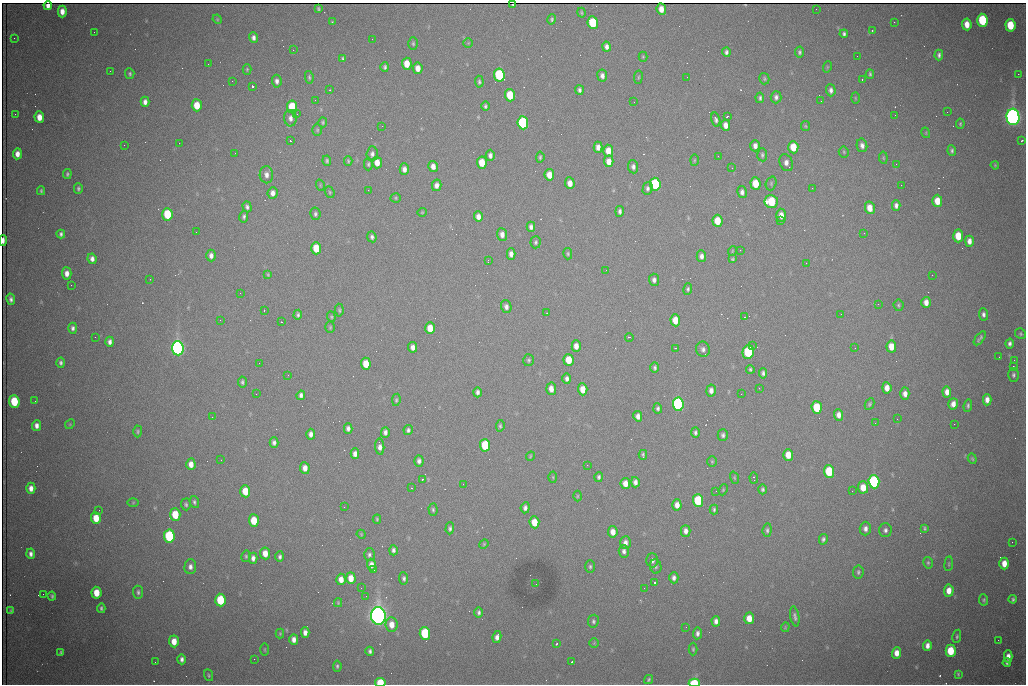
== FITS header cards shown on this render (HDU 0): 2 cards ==
NAXIS1  =                 1024 /fastest changing axis
NAXIS2  =                  682 /next to fastest changing axis

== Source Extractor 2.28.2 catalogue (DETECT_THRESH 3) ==
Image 1024 x 682 px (HDU 0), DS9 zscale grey, 1 PNG px = 1 image px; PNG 1028 x 686 px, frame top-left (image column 1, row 682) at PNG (2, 3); each listed source drawn as its Kron ellipse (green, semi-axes under 4 px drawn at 4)
Background 2060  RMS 27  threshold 81.6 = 3 sigma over >= 5 px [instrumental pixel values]
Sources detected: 403; all 403 listed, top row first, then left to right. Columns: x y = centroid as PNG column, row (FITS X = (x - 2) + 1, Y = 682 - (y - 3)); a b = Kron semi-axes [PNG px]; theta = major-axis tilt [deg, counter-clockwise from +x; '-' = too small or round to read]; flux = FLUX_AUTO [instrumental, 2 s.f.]
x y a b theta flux
513 5 3 3 - 1.5e+03
48 6 4 4 - 9.4e+03
318 9 4 3 - 2.8e+03
661 9 6 4 -82 1.7e+04
816 9 2 2 - 9.3e+02
62 11 6 4 -90 1.4e+04
581 13 5 4 - 2.3e+03
217 19 5 4 - 1.8e+03
552 19 5 4 - 3.2e+03
982 20 6 5 - 1.3e+05
332 22 3 3 - 1.5e+03
894 22 2 2 - 1.1e+03
593 23 6 5 - 9.9e+04
967 24 6 4 -84 1.9e+04
1010 25 6 5 - 5.8e+04
872 30 3 3 - 1.8e+03
94 32 2 2 - 1.2e+03
844 34 4 3 - 4.2e+03
14 38 3 2 - 1.4e+03
253 38 5 4 - 6.5e+03
372 39 2 2 - 9.0e+02
468 43 5 4 - 2.1e+03
413 44 6 4 -88 2.7e+03
606 47 5 4 - 7.1e+03
293 50 2 2 - 9.5e+02
726 52 4 3 - 4.7e+03
799 52 5 4 - 3.9e+03
939 55 5 4 - 4.9e+03
857 56 2 2 - 2.0e+03
643 57 5 4 - 1.9e+03
343 59 4 3 - 3.1e+03
208 64 2 2 - 3.0e+03
407 64 6 5 - 2.8e+04
385 67 4 3 - 3.7e+03
827 67 6 3 72 1.8e+03
418 68 5 4 - 1.5e+04
247 69 5 4 - 2.2e+03
110 71 2 2 - 8.9e+02
130 74 5 4 - 3.2e+03
870 74 5 3 - 2.9e+03
1018 74 2 2 - 1.4e+04
499 75 6 5 - 2.0e+05
602 76 6 5 - 7.2e+03
309 77 6 4 -80 3.0e+03
638 77 7 3 82 2.1e+03
687 77 2 2 - 9.6e+02
764 79 6 5 - 2.7e+03
862 79 3 2 - 3.9e+03
232 81 2 2 - 7.1e+02
277 81 6 4 -86 6.7e+03
479 82 6 4 -86 3.2e+03
252 86 3 3 - 9.1e+04
330 90 3 3 - 2.0e+03
579 90 5 3 - 4.6e+03
831 90 6 5 - 6.7e+03
510 95 6 5 - 6.3e+04
776 97 6 5 - 5.7e+03
760 98 5 4 - 3.9e+03
855 98 6 4 -88 1.8e+03
315 100 2 2 - 1.1e+03
821 101 2 2 - 8.3e+02
145 102 5 4 - 8.7e+03
634 102 2 2 - 9.1e+02
197 105 6 5 - 3.6e+04
485 106 5 4 - 3.5e+03
292 107 6 5 - 8.4e+04
947 112 2 2 - 3.0e+03
15 114 2 2 - 1.1e+03
297 114 3 2 - 2.6e+03
895 115 2 2 - 7.4e+02
727 116 3 2 - 2.2e+03
39 117 6 4 -85 2.0e+04
1013 117 8 6 -85 1.4e+06
290 118 8 6 -88 8.7e+03
716 120 7 4 -76 5.3e+03
323 122 5 4 - 2.7e+03
523 123 6 5 - 2.4e+05
960 124 5 3 - 2.3e+03
725 125 6 4 -80 1.3e+04
382 126 2 2 - 1.7e+03
805 126 5 4 - 2.3e+03
317 130 6 5 - 2.9e+03
926 133 5 3 - 1.6e+03
291 141 3 2 - 4.0e+03
1022 141 3 3 - 2.3e+03
179 143 2 2 - 3.9e+03
124 145 2 2 - 1.8e+03
862 145 7 5 -77 7.4e+03
755 146 6 4 -89 9.2e+03
598 147 6 4 -89 1.0e+04
793 147 6 5 - 3.9e+04
952 150 5 4 - 3.7e+03
608 151 6 5 - 2.2e+04
844 152 5 5 - 2.5e+03
235 153 3 2 - 1.5e+03
17 154 5 4 - 1.3e+04
372 154 7 5 86 6.5e+03
490 155 5 4 - 6.9e+03
762 155 6 5 - 3.6e+03
718 156 2 2 - 8.7e+02
540 157 5 3 - 3.1e+03
883 158 6 4 -82 2.2e+03
694 160 6 4 88 2.0e+03
327 161 5 4 - 3.2e+03
348 161 5 3 - 2.5e+03
609 161 6 4 -87 1.5e+04
377 162 6 5 - 1.8e+04
482 163 6 5 - 3.7e+04
786 163 9 6 -66 9.4e+03
368 164 6 4 89 3.0e+03
896 164 3 2 - 1.6e+03
995 165 4 3 - 1.8e+03
433 166 5 4 - 1.2e+04
633 167 7 5 -84 6.2e+03
732 168 2 2 - 9.7e+02
404 169 6 4 -88 9.4e+03
67 174 5 4 - 3.1e+03
266 175 8 6 -83 9.5e+03
549 175 6 5 - 2.3e+04
570 183 6 4 -85 1.4e+04
755 183 6 5 - 4.4e+04
771 183 7 5 72 3.0e+03
655 184 6 5 - 2.2e+05
320 185 6 3 -73 1.9e+03
437 185 5 4 - 9.2e+03
901 185 2 2 - 1.7e+03
647 188 6 5 - 5.0e+03
812 188 2 2 - 3.0e+03
78 189 5 4 - 3.5e+03
368 190 2 2 - 8.4e+03
41 191 4 3 - 2.5e+03
330 192 6 4 -70 2.5e+03
742 192 6 4 -79 6.8e+03
273 193 6 5 - 9.4e+03
396 198 5 4 - 2.2e+03
771 201 6 6 - 8.3e+04
937 201 6 5 - 2.9e+04
896 205 5 4 - 6.3e+03
247 207 5 4 - 4.8e+03
870 208 6 5 - 2.3e+04
620 211 5 4 - 5.5e+03
422 212 4 4 - 1.8e+03
167 214 6 5 - 8.5e+04
315 214 6 5 - 3.9e+03
781 215 6 5 - 1.5e+04
244 216 6 4 79 3.7e+03
478 217 5 4 - 1.1e+04
780 220 2 2 - 2.9e+03
717 221 6 5 - 4.0e+04
531 227 5 4 - 6.2e+03
196 232 2 2 - 7.3e+02
864 233 2 2 - 1.3e+03
61 234 4 4 - 4.2e+03
502 234 6 5 - 1.1e+04
958 236 6 5 - 4.0e+04
372 237 5 4 - 4.9e+03
3 240 5 3 - 1.1e+04
969 241 5 4 - 1.0e+04
536 242 6 5 - 3.5e+03
316 248 6 5 - 4.6e+04
740 250 2 2 - 1.2e+03
732 251 5 3 - 1.5e+03
511 254 5 4 - 1.0e+04
568 254 5 4 - 2.6e+03
211 256 6 5 - 8.1e+03
701 256 6 4 -89 7.6e+03
92 259 5 4 - 8.3e+03
732 259 3 3 - 2.3e+03
488 260 3 2 - 2.9e+03
806 263 2 2 - 1.3e+03
606 270 2 2 - 1.2e+03
67 273 6 4 -88 1.2e+04
268 275 4 3 - 2.1e+03
932 275 2 2 - 1.1e+03
150 279 2 2 - 1.1e+03
654 280 6 5 - 6.0e+03
71 285 2 2 - 7.0e+03
688 289 6 4 81 3.4e+03
240 293 2 2 - 8.8e+02
11 299 6 4 -79 6.0e+03
926 302 5 5 - 1.4e+04
878 304 3 3 - 1.7e+03
898 305 6 5 - 2.8e+03
506 307 6 5 - 7.6e+03
264 310 3 2 - 2.6e+03
339 310 6 4 -88 2.8e+03
547 313 2 2 - 9.9e+02
841 314 2 2 - 2.6e+03
983 314 6 4 -84 5.2e+03
298 315 5 4 - 3.6e+03
331 317 5 4 - 2.4e+03
745 317 2 2 - 1.2e+03
220 320 2 2 - 9.3e+02
675 320 6 5 - 3.0e+04
282 322 2 2 - 1.1e+03
330 327 6 4 87 2.5e+03
73 328 5 4 - 5.1e+03
430 328 6 5 - 2.8e+04
1021 334 6 5 - 3.2e+03
95 337 2 2 - 9.1e+02
629 337 4 2 - 2.4e+03
980 338 8 3 52 3.9e+03
110 342 5 4 - 7.4e+03
1010 343 5 4 - 5.6e+03
752 345 2 2 - 4.3e+03
576 346 5 4 - 1.4e+04
413 347 5 4 - 9.4e+03
891 347 6 5 - 2.4e+04
178 348 7 6 - 1.0e+06
675 348 2 2 - 1.1e+03
855 348 2 2 - 7.7e+02
703 349 7 7 - 6.8e+03
748 352 7 5 75 1.5e+05
999 357 2 2 - 8.9e+02
529 360 6 5 - 3.2e+03
569 360 6 5 - 3.8e+04
1014 360 2 2 - 2.7e+03
61 363 5 4 - 4.4e+03
259 363 3 2 - 1.8e+03
366 364 6 5 - 3.3e+04
1013 366 2 2 - 2.0e+04
655 368 5 4 - 4.0e+03
750 369 4 4 - 3.1e+03
763 373 5 4 - 4.6e+03
288 375 3 2 - 1.7e+03
1013 375 7 5 89 4.5e+03
567 379 5 4 - 6.0e+03
242 382 6 4 -79 3.6e+03
759 388 3 2 - 1.6e+03
887 388 6 4 -83 1.6e+04
551 389 6 5 - 1.4e+04
583 389 6 4 -87 2.4e+04
711 390 6 4 -85 9.3e+03
478 392 5 4 - 5.7e+03
947 392 6 4 -86 1.2e+04
256 394 2 2 - 1.6e+03
741 394 2 2 - 8.9e+02
905 394 6 4 88 1.1e+04
301 395 4 4 - 5.8e+03
396 400 6 4 81 2.7e+03
987 400 6 4 89 1.1e+04
14 401 6 5 - 8.3e+04
35 401 2 2 - 1.5e+03
678 404 6 5 - 4.4e+05
870 404 6 4 63 3.1e+03
953 404 6 5 - 1.2e+04
968 406 6 4 84 3.4e+03
817 407 6 5 - 7.2e+04
658 408 5 4 - 4.1e+03
839 415 6 4 -86 1.1e+04
638 416 5 4 - 9.0e+03
212 417 2 2 - 7.2e+02
897 419 2 2 - 1.1e+03
875 423 3 2 - 1.9e+03
70 424 5 4 - 1.9e+03
954 424 2 2 - 9.4e+03
37 426 5 4 - 8.9e+03
500 426 6 4 83 3.1e+03
348 428 5 4 - 5.9e+03
408 430 5 4 - 4.4e+03
138 431 6 4 89 2.7e+03
385 432 5 4 - 6.4e+03
695 433 5 4 - 4.4e+03
311 434 5 4 - 7.8e+03
723 435 6 5 - 4.4e+03
274 442 5 4 - 5.7e+03
485 445 6 5 - 1.0e+05
380 447 8 4 -84 9.1e+03
355 454 5 4 - 9.3e+03
643 455 5 3 - 2.7e+03
788 455 6 5 - 2.5e+04
530 456 5 3 - 1.8e+03
972 459 5 4 - 2.5e+03
221 460 2 2 - 8.0e+02
419 461 6 4 -86 6.2e+03
712 462 5 4 - 2.3e+03
191 464 6 4 -89 1.5e+04
587 465 2 2 - 5.8e+03
305 468 6 5 - 1.3e+04
829 471 6 5 - 9.0e+04
553 477 5 3 - 1.8e+03
599 477 5 4 - 4.1e+03
734 478 6 4 -70 2.1e+03
754 478 5 2 - 2.2e+03
422 479 2 2 - 1.4e+03
635 482 5 4 - 7.3e+03
874 482 6 5 - 3.4e+05
463 484 3 2 - 1.4e+03
625 484 5 5 - 1.6e+04
863 487 6 5 - 2.6e+04
31 488 5 4 - 1.1e+04
412 488 2 2 - 1.0e+03
763 489 5 4 - 3.8e+03
723 490 6 3 66 2.0e+03
245 491 6 5 - 3.5e+04
716 491 2 2 - 2.1e+03
852 491 3 2 - 1.5e+03
577 496 5 3 - 1.9e+03
698 500 6 5 - 1.1e+05
133 502 6 4 1 1.9e+03
194 502 6 4 -73 3.9e+03
186 504 6 5 - 3.2e+03
677 505 5 4 - 1.4e+04
344 507 2 2 - 4.1e+03
525 508 5 4 - 5.8e+03
714 509 5 3 - 3.4e+03
99 510 2 2 - 9.3e+02
433 510 6 4 -87 3.2e+03
175 515 6 5 - 5.2e+04
96 518 6 5 - 3.2e+04
377 519 4 3 - 2.2e+03
254 521 6 5 - 4.4e+04
534 522 6 5 - 3.2e+04
450 528 6 4 88 4.1e+03
924 528 4 3 - 2.7e+03
865 529 7 6 - 8.1e+03
767 530 7 4 85 3.8e+03
885 530 7 6 - 5.8e+03
686 531 6 5 - 8.8e+03
613 532 6 4 -82 1.5e+04
361 534 4 3 - 1.7e+03
169 536 6 5 - 2.2e+05
823 539 5 4 - 4.3e+03
1012 542 2 2 - 8.3e+02
625 543 6 5 - 9.9e+03
484 544 5 4 - 2.1e+03
393 550 5 4 - 5.2e+03
624 551 6 5 - 6.0e+03
265 553 6 5 - 1.8e+04
31 554 5 4 - 7.0e+03
369 555 6 5 - 4.4e+03
246 556 6 4 78 2.7e+03
280 557 5 4 - 4.7e+03
253 558 5 4 - 7.9e+03
652 560 7 6 - 6.6e+03
928 563 6 4 -77 2.9e+03
1004 563 6 4 90 2.0e+04
949 564 7 3 83 2.5e+03
371 565 6 4 -86 1.0e+04
656 566 7 5 -78 4.0e+03
190 567 7 6 - 8.0e+03
590 567 6 5 - 3.7e+03
374 570 3 3 - 2.5e+03
858 572 7 5 82 3.8e+03
351 578 6 4 -88 2.3e+04
404 578 6 4 -84 4.2e+03
674 578 6 4 -90 6.4e+03
341 579 6 4 -86 1.5e+04
654 583 3 3 - 1.0e+05
536 584 2 2 - 9.2e+02
361 588 2 2 - 7.3e+02
644 588 2 2 - 1.1e+03
949 591 6 5 - 1.8e+04
138 592 6 5 - 4.5e+03
96 593 6 5 - 3.0e+04
43 594 2 2 - 9.6e+03
52 596 4 3 - 3.0e+03
366 596 2 2 - 8.3e+02
1013 599 4 3 - 3.3e+03
220 600 6 5 - 9.3e+04
984 600 6 4 -83 2.9e+03
338 603 4 4 - 1.8e+03
101 608 5 3 - 3.3e+03
11 611 4 3 - 2.4e+03
479 612 5 4 - 4.5e+03
378 616 9 7 -84 1.9e+06
795 616 10 4 -80 5.4e+03
749 618 6 5 - 2.2e+04
593 621 6 5 - 3.9e+03
716 621 5 4 - 7.6e+03
392 625 7 6 - 1.9e+04
686 627 2 2 - 1.3e+03
785 627 5 4 - 1.9e+03
305 632 5 4 - 9.5e+03
425 633 6 5 - 1.3e+05
697 633 6 4 84 6.0e+03
280 634 5 4 - 2.0e+03
957 636 6 4 80 3.0e+03
497 637 6 4 79 9.3e+03
294 639 5 4 - 1.0e+04
998 640 2 2 - 1.3e+03
174 641 6 5 - 2.0e+04
594 643 4 4 - 1.8e+03
556 644 3 2 - 3.0e+03
927 646 5 4 - 1.0e+04
693 649 6 4 90 2.8e+03
265 650 6 3 -90 1.8e+03
370 651 4 3 - 4.2e+03
951 651 6 5 - 6.1e+04
61 652 4 3 - 2.7e+03
897 653 5 4 - 1.7e+04
1008 656 6 4 90 1.3e+04
182 659 5 4 - 5.9e+03
254 659 2 2 - 5.8e+03
155 662 2 2 - 8.5e+02
572 662 3 3 - 6.4e+03
1007 663 4 3 - 3.8e+03
337 666 5 3 - 3.2e+03
958 674 4 3 - 2.1e+03
208 675 6 4 -66 2.6e+03
649 680 5 3 - 2.6e+03
380 682 5 4 - 5.2e+04
694 683 5 4 - 1.2e+05
At the frame edge (FLAGS 8, measured only in part): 4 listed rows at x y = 48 6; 3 240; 380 682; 694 683

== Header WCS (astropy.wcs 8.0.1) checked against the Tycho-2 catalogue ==
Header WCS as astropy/WCSLIB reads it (CRVAL/CRPIX/CD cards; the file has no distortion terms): RA---TAN/DEC--TAN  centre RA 06:56:13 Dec +31:26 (104.06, +31.43 deg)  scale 1.44 arcsec/px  FOV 24.5' x 16.3'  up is -93 deg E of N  parity flipped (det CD > 0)
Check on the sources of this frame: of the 60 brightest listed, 10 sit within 2.2 arcsec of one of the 16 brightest Tycho-2 stars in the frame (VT <= 13.07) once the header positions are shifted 0.46 arcsec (0.27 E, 0.37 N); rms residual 1.16 arcsec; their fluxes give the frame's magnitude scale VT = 24.88 - 2.5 log10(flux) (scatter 0.18 mag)
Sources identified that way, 10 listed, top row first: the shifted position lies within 2.2 arcsec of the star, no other Tycho-2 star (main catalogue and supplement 1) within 4.4 arcsec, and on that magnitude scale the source's flux lands within +1.5 / -3 mag of the star's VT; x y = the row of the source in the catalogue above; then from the Tycho-2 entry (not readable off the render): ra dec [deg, ICRS J2000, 3 dp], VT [Tycho-2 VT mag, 2 dp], TYC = Tycho-2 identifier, HIP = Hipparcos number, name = IAU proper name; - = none
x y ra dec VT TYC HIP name
593 23 103.904 +31.460 12.65 2437-721-1 - -
523 123 103.952 +31.434 11.53 2437-424-1 - -
655 184 103.978 +31.488 11.51 2437-421-1 - -
771 201 103.984 +31.534 11.82 2437-428-1 - -
178 348 104.065 +31.301 9.89 2437-425-1 - -
748 352 104.055 +31.528 12.03 2437-1294-1 - -
678 404 104.081 +31.501 10.83 2437-37-1 - -
378 616 104.185 +31.385 8.52 2437-370-1 33393 -
425 633 104.192 +31.404 11.68 2437-91-1 - -
694 683 104.211 +31.512 11.03 2437-937-1 - -